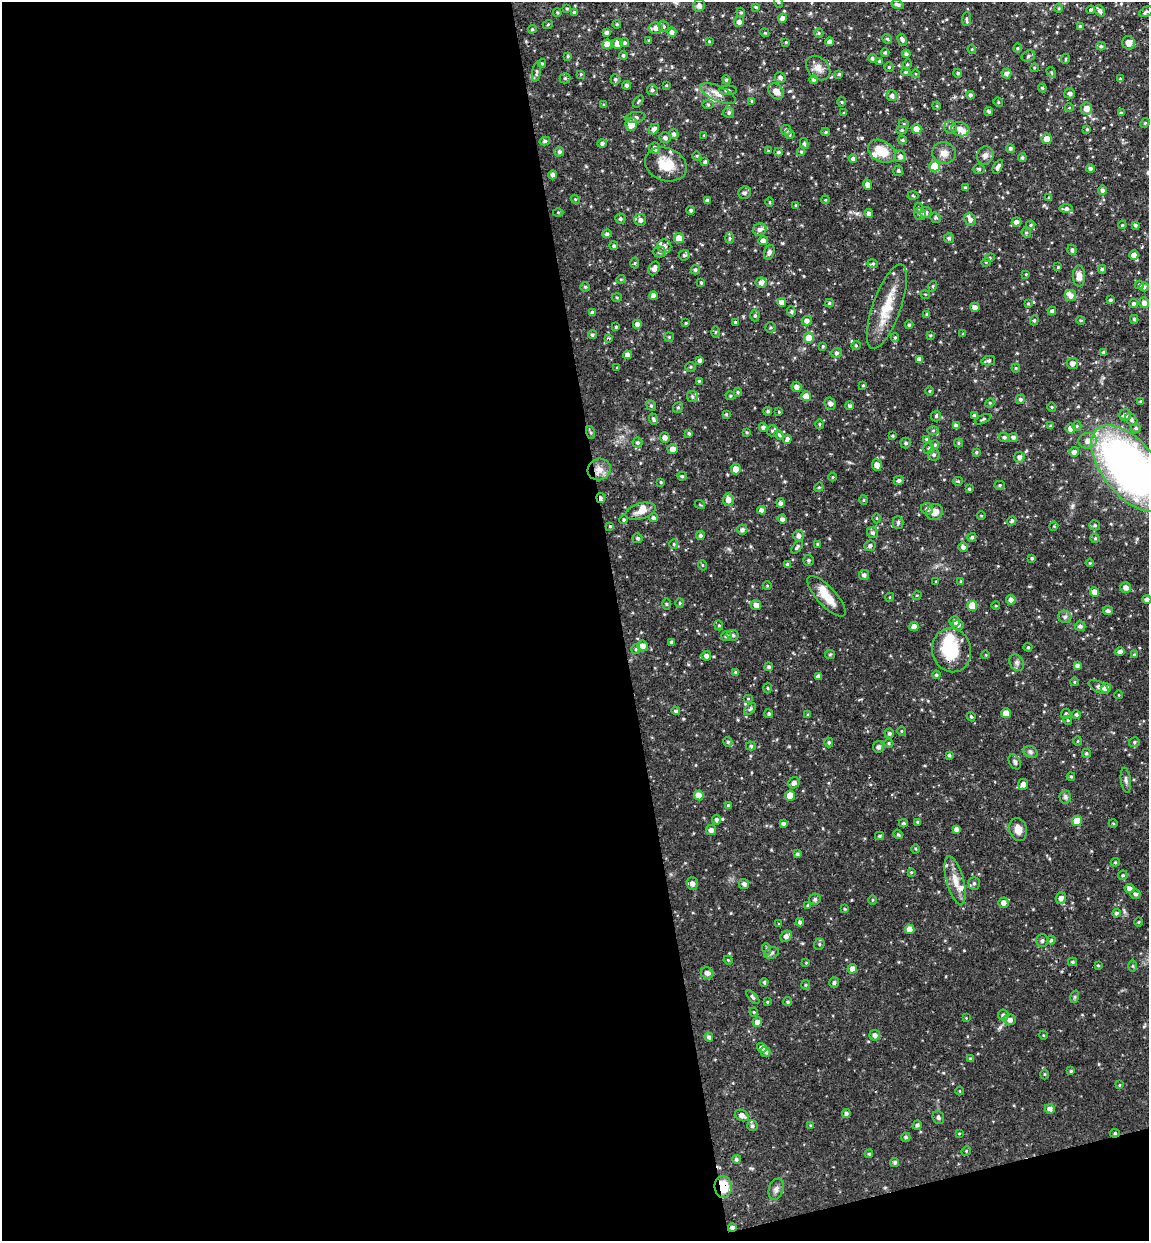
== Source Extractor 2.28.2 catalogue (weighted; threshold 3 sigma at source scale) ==
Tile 13 of 4 x 4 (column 1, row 4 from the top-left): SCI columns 157-1303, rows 59-1297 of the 5012 x 5072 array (HDU 1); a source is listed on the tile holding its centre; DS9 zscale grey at full resolution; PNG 1151 x 1243 px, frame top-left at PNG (2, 2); each listed source drawn as its Kron ellipse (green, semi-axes under 4 px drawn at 4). Shown black and unused: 56% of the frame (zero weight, under 3 of 4 exposures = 6% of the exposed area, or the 3 px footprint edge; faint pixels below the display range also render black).
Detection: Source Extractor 2.28.2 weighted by HDU 2 'WHT'; one run over the whole footprint, this tile lists its part. Background 0.0505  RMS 0.0039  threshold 0.0175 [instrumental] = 3 sigma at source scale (4.5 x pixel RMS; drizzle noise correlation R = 1.50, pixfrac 1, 0.05/0.05 arcsec/px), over >= 5 px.
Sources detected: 519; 1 inside a brighter object's white glare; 2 cosmic-ray / hot-pixel residue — neither listed nor drawn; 17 inside a brighter listed object's ellipse — not listed separately; the other 499 listed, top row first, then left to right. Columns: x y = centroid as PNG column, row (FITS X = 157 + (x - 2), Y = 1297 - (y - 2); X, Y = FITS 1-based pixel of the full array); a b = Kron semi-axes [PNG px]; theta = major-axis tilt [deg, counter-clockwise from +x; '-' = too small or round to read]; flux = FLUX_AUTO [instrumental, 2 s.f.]
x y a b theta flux
778 2 6 4 -71 0.45
699 5 6 5 - 1.5
898 5 6 4 -23 1.1
756 7 4 3 - 0.57
1059 8 4 3 - 0.35
567 9 3 3 - 0.35
1091 10 4 3 - 0.77
1100 11 6 4 -52 1.4
574 12 4 3 - 0.51
741 12 5 4 - 0.56
1146 12 7 4 28 0.82
557 13 4 3 - 0.42
783 18 4 4 - 2.1
966 19 7 4 84 0.6
739 22 5 5 - 1.4
548 24 5 3 - 0.46
617 24 4 4 - 0.45
664 26 6 5 - 0.65
1080 26 4 3 - 0.4
656 28 7 6 - 2
532 29 4 4 - 0.48
606 32 3 3 - 0.93
672 32 5 4 - 1.4
765 33 4 3 - 0.37
819 33 5 4 - 0.48
887 39 5 4 - 0.56
902 40 6 4 -62 1.1
649 41 4 3 - 0.56
709 41 3 3 - 0.43
786 42 3 3 - 0.39
830 42 4 4 - 2.1
624 43 5 4 - 0.69
1129 43 7 6 - 2.4
607 44 5 4 - 4.5
618 44 5 5 - 3.6
1101 46 5 4 - 0.62
1018 48 4 4 - 0.43
972 49 4 4 - 0.4
885 52 4 3 - 0.63
906 54 4 4 - 1.1
623 55 4 3 - 0.61
568 56 3 3 - 0.37
1028 56 7 5 19 0.82
872 58 4 4 - 0.74
1065 59 5 3 - 0.32
879 61 4 3 - 0.56
542 63 4 4 - 0.46
907 64 5 4 - 0.51
889 67 4 4 - 0.52
818 68 14 10 -46 3
1034 68 4 3 - 0.34
537 72 10 4 81 0.85
906 72 5 4 - 0.59
1051 72 6 3 -59 0.45
958 73 4 4 - 0.49
1006 73 5 5 - 1.2
581 74 4 3 - 0.29
839 74 4 4 - 0.44
916 74 4 3 - 0.33
565 78 5 5 - 0.58
780 78 5 5 - 1.2
615 79 5 5 - 0.63
1120 79 4 3 - 0.41
726 80 4 4 - 0.5
814 80 4 4 - 0.98
627 85 4 4 - 0.97
666 85 3 3 - 0.31
1042 88 4 4 - 0.49
652 90 5 5 - 0.81
728 90 9 4 1 0.79
776 91 8 7 - 2.9
1070 93 5 5 - 1.2
718 94 19 7 -24 3.5
970 95 4 4 - 0.87
892 96 5 5 - 1.3
638 101 7 2 51 0.4
752 101 3 3 - 0.42
841 102 5 3 - 0.4
998 102 5 4 - 0.4
604 105 4 3 - 0.4
708 105 6 4 -1 0.49
937 106 4 3 - 0.36
1069 108 4 3 - 0.29
1087 108 6 5 - 2.9
989 111 4 3 - 0.68
729 113 6 5 - 0.8
844 113 4 3 - 0.46
1121 113 4 3 - 0.59
636 117 10 5 9 1.1
1145 123 5 4 - 0.52
631 124 6 5 - 5
904 124 5 3 - 0.39
950 127 6 6 - 0.95
654 129 6 4 47 1.3
916 129 5 4 - 3.9
960 129 9 7 -19 2.5
1087 129 3 3 - 0.45
786 130 5 5 - 1
902 130 5 4 - 0.58
825 132 4 4 - 0.49
674 134 5 5 - 0.93
790 134 5 4 - 0.6
704 135 4 4 - 0.33
665 137 6 5 - 1.1
1047 139 5 5 - 3.2
902 140 4 4 - 0.5
545 141 5 4 - 0.73
602 143 4 4 - 0.86
804 143 5 4 - 0.62
655 148 5 5 - 1.7
1010 148 4 4 - 0.7
768 151 4 3 - 0.45
882 151 15 10 -31 7.5
559 152 5 4 - 0.92
778 152 4 3 - 0.7
801 152 4 4 - 0.44
944 153 12 10 -13 2.9
985 155 9 8 - 1.7
697 156 5 3 - 0.35
900 156 6 5 - 1.6
853 158 4 4 - 0.96
1022 158 4 4 - 0.68
705 162 4 4 - 0.99
666 164 21 16 -20 8.6
935 166 5 5 - 11
998 167 7 4 61 1.2
1090 168 4 4 - 1.1
979 169 6 5 - 0.67
898 171 5 5 - 0.65
553 175 4 4 - 1.3
868 185 5 4 - 2
965 188 4 3 - 0.78
1102 190 5 4 - 0.98
745 193 6 6 - 1.1
913 196 5 3 - 0.45
1049 198 4 3 - 0.57
575 199 5 3 - 0.44
825 200 4 3 - 0.33
707 201 4 3 - 1.1
769 202 4 3 - 0.43
796 205 3 3 - 0.3
919 208 5 4 - 0.58
1066 209 7 4 -1 1.2
691 210 4 4 - 0.68
558 212 5 3 - 0.38
926 212 6 5 - 1.3
869 214 4 4 - 1.6
920 214 6 6 - 1.1
935 218 6 4 -41 0.54
620 219 5 5 - 0.67
640 220 6 6 - 1.6
970 220 6 5 - 1.5
1016 222 5 4 - 1.7
1031 225 4 4 - 0.59
1122 225 4 3 - 0.36
1135 225 3 3 - 0.66
760 229 7 6 - 1.7
1026 233 5 4 - 0.62
607 234 5 4 - 0.77
679 238 5 5 - 5.1
730 238 6 4 90 0.55
949 238 5 5 - 0.74
763 241 4 4 - 1.7
614 246 4 4 - 0.63
664 246 7 7 - 1.8
1072 250 5 4 - 0.94
659 252 6 5 - 0.98
769 252 7 5 73 1.3
684 255 5 5 - 0.72
1134 255 4 4 - 2.7
990 258 5 4 - 0.54
986 262 4 4 - 0.42
635 263 5 3 - 0.42
873 264 5 4 - 0.5
1058 267 4 3 - 0.37
654 268 7 5 63 1.4
1102 269 4 4 - 0.6
695 270 5 5 - 0.6
1026 274 4 3 - 0.31
1079 276 10 6 -88 2.7
621 279 4 4 - 0.44
701 282 4 3 - 0.42
761 283 5 5 - 1.5
1139 285 4 4 - 0.69
933 286 5 3 - 0.4
585 287 5 5 - 0.54
1144 287 4 4 - 0.93
925 294 5 3 - 0.39
653 295 4 4 - 1.8
1071 295 5 5 - 1.9
617 297 5 3 - 0.35
1110 300 4 3 - 0.59
782 302 4 4 - 2.9
829 303 4 4 - 0.48
1028 303 4 3 - 0.43
1144 303 5 5 - 2
1134 304 4 4 - 0.87
887 306 45 14 70 12
975 307 5 4 - 1.6
1052 311 4 4 - 0.93
791 312 5 4 - 0.64
593 313 4 3 - 1.3
927 315 3 3 - 0.76
755 316 6 4 88 0.68
1134 319 4 3 - 0.7
1034 320 5 4 - 0.55
1081 320 4 3 - 0.4
807 321 5 4 - 1.7
735 322 3 3 - 0.5
686 323 3 2 - 0.37
637 324 4 4 - 1.6
909 325 4 3 - 0.65
616 327 4 4 - 0.45
770 327 5 5 - 0.58
715 332 5 4 - 0.38
963 334 3 3 - 0.35
592 335 5 4 - 0.7
930 335 4 3 - 0.47
669 337 4 4 - 0.44
609 338 4 4 - 0.64
809 338 5 5 - 6.6
895 338 4 4 - 0.47
856 345 4 4 - 0.46
823 346 4 3 - 0.46
1103 352 3 3 - 0.68
836 353 5 5 - 0.94
627 355 4 4 - 1.7
919 359 4 4 - 1.5
700 360 4 3 - 1
988 361 7 4 13 0.96
1072 363 6 5 - 2.2
690 367 5 5 - 0.55
617 368 4 3 - 0.33
1016 368 4 4 - 0.42
699 381 4 3 - 0.46
863 385 3 3 - 0.39
796 387 5 5 - 1.6
930 391 5 3 - 0.4
738 392 4 3 - 0.46
692 396 5 5 - 0.7
730 396 5 4 - 0.48
806 396 5 5 - 4.3
1020 399 5 4 - 0.95
1141 402 3 3 - 0.74
830 403 6 5 - 1.3
990 403 5 4 - 0.45
651 406 5 4 - 0.61
850 406 4 4 - 0.89
1052 407 4 4 - 0.43
678 408 6 4 67 0.64
768 411 4 3 - 0.57
779 412 4 4 - 0.32
726 414 4 3 - 0.48
974 415 3 3 - 0.6
1125 415 6 6 - 1.4
936 416 5 5 - 0.65
653 419 6 4 -69 0.76
983 419 8 3 24 0.6
1131 419 7 5 -53 0.97
819 424 5 3 - 0.4
956 426 4 4 - 1.7
1051 426 4 3 - 0.56
1077 426 5 4 - 0.48
763 427 4 4 - 1.1
1071 428 5 5 - 2.1
1136 428 5 5 - 0.76
933 430 6 4 1 0.59
772 431 5 5 - 0.73
747 432 4 3 - 0.43
591 433 7 3 -71 0.55
689 433 4 3 - 0.54
779 435 5 4 - 0.52
892 436 3 3 - 0.41
665 437 5 5 - 1.7
1004 437 5 4 - 0.83
1013 437 5 4 - 0.89
787 439 4 4 - 1.4
927 439 4 4 - 0.65
1088 441 9 7 10 2.7
637 443 5 5 - 0.71
906 443 5 5 - 0.83
959 443 4 4 - 0.5
935 445 4 3 - 0.59
673 449 5 5 - 2.5
929 449 5 5 - 0.74
976 452 4 3 - 0.48
1074 452 5 5 - 1.8
934 455 6 5 - 0.81
1019 457 5 5 - 1.3
877 465 6 5 - 2.4
1130 468 51 27 -50 220
599 469 11 10 - 3.4
736 469 5 5 - 3.4
682 476 4 4 - 0.5
832 477 4 3 - 0.33
899 480 5 4 - 0.88
958 481 5 4 - 0.43
661 482 4 3 - 0.39
1000 485 5 4 - 0.57
819 487 5 4 - 0.43
969 489 4 3 - 0.58
601 498 5 3 - 1.2
728 500 6 5 - 2.5
864 500 5 3 - 0.4
780 503 4 4 - 1
700 505 5 3 - 0.37
927 509 6 5 - 1.3
761 510 4 4 - 1.7
641 511 15 8 16 3.4
935 512 8 8 - 3.1
981 516 4 3 - 0.33
653 518 4 4 - 0.79
876 518 5 3 - 0.37
782 519 4 4 - 1.3
624 520 4 4 - 0.52
1012 521 5 4 - 0.66
898 522 6 5 - 0.65
1095 525 5 5 - 0.65
610 526 4 3 - 0.39
1054 526 4 3 - 0.35
742 530 5 5 - 1.2
872 533 6 5 - 0.99
700 535 4 4 - 0.83
798 536 5 5 - 1.5
972 537 4 4 - 0.63
638 538 5 5 - 0.74
1095 538 5 4 - 0.45
674 544 5 4 - 0.46
818 544 4 4 - 0.56
870 546 6 5 - 1.1
797 547 7 4 52 0.8
963 547 5 4 - 1.2
1032 558 4 3 - 0.53
809 560 5 5 - 0.73
1090 563 4 3 - 0.4
702 565 5 3 - 0.35
787 565 4 3 - 0.77
864 575 5 5 - 1.2
936 581 4 3 - 0.34
961 581 4 4 - 0.44
767 586 4 3 - 0.29
1126 587 5 5 - 1.8
1094 592 4 4 - 3.4
917 595 5 3 - 0.37
827 596 26 9 -47 6.6
890 597 4 3 - 0.3
1147 599 4 4 - 1.4
1011 600 5 4 - 1.7
680 603 4 4 - 0.39
666 604 6 4 -90 0.43
756 605 5 5 - 2.1
972 606 5 5 - 8.6
996 606 4 3 - 0.28
1108 611 5 4 - 1.1
1065 617 6 6 - 1
955 621 5 5 - 1.6
719 625 5 4 - 0.49
958 625 5 5 - 1.3
1080 626 5 5 - 0.93
914 627 4 4 - 2.5
733 635 6 5 - 0.89
726 636 5 5 - 0.93
672 642 3 3 - 0.84
642 646 5 5 - 2.3
1028 647 4 4 - 0.5
636 649 5 4 - 0.49
951 650 22 19 -77 18
1120 652 4 4 - 1.7
830 654 5 4 - 0.45
986 655 4 3 - 0.3
1134 655 3 3 - 0.51
706 656 5 4 - 1.4
1017 663 9 7 -59 1.2
1077 665 4 3 - 1.2
769 667 4 4 - 0.9
736 672 4 4 - 0.65
936 675 4 4 - 0.6
818 676 4 3 - 0.98
1075 682 4 3 - 0.35
1099 687 11 5 -28 1
768 688 5 3 - 0.4
1106 688 5 5 - 2.2
1119 695 4 3 - 0.27
748 699 5 3 - 0.33
750 709 7 4 45 0.76
676 711 4 4 - 0.71
1006 713 5 5 - 5.4
769 714 4 4 - 0.67
1066 714 5 4 - 0.94
1076 714 4 4 - 0.8
808 715 4 3 - 0.57
971 717 5 3 - 0.55
1068 720 4 4 - 0.5
902 731 5 3 - 0.39
889 733 5 5 - 0.83
1078 741 5 3 - 0.36
728 742 5 4 - 0.67
829 742 5 4 - 0.64
1134 742 5 4 - 0.68
889 743 5 4 - 0.47
751 746 5 4 - 0.63
878 747 6 5 - 1.4
1030 752 7 5 -23 0.9
1086 753 4 4 - 0.62
949 755 4 3 - 0.65
1015 762 8 5 -60 0.95
1071 776 4 4 - 0.44
1126 780 12 5 -82 1
794 783 6 5 - 1.6
1023 784 5 5 - 2
699 795 5 4 - 5
790 795 5 5 - 5.5
1065 797 6 6 - 0.88
728 805 3 3 - 0.37
716 820 5 4 - 0.87
1077 821 5 5 - 7.5
918 822 3 3 - 0.54
783 823 4 3 - 0.9
903 823 4 3 - 0.49
1113 823 4 3 - 0.33
956 829 4 4 - 1.4
1018 829 12 8 -76 3.1
711 830 5 5 - 1.7
898 834 5 4 - 0.52
879 836 4 4 - 0.45
916 849 4 3 - 0.44
797 854 4 4 - 0.76
1115 862 4 4 - 0.42
911 872 4 4 - 0.37
1123 875 5 4 - 0.65
955 880 25 8 -75 4.7
974 883 6 5 - 0.96
692 884 6 5 - 1.8
744 884 5 5 - 1.3
1129 888 5 4 - 1.6
1135 894 5 4 - 0.94
1061 898 5 5 - 1.7
815 899 6 5 - 0.85
872 900 5 3 - 0.36
1003 903 5 5 - 2
808 905 4 3 - 0.35
845 909 4 3 - 0.4
1116 913 4 4 - 0.81
800 922 4 4 - 1.1
1139 922 5 3 - 0.32
779 924 4 3 - 0.36
910 929 5 4 - 3.6
786 936 6 5 - 1.7
1051 940 4 4 - 0.61
1042 941 6 6 - 0.97
819 944 5 5 - 0.64
767 949 6 3 -71 0.52
771 953 7 5 19 0.88
728 960 4 4 - 0.4
1073 962 4 3 - 0.63
806 963 4 4 - 0.35
1098 965 3 3 - 0.38
1133 966 6 4 -89 0.57
852 969 5 4 - 1.9
707 973 6 5 - 1.8
764 982 4 3 - 0.56
834 983 5 5 - 0.87
806 985 5 4 - 0.45
753 997 8 4 -47 0.81
1074 997 6 4 71 0.56
767 1002 4 3 - 0.35
788 1002 4 4 - 0.59
754 1012 4 4 - 0.43
1003 1015 5 5 - 1.1
966 1018 3 3 - 0.26
1010 1020 6 5 - 1.7
757 1022 5 4 - 2.1
875 1035 5 5 - 1.5
1043 1035 4 3 - 0.3
709 1037 4 4 - 1
762 1048 5 4 - 1.6
765 1052 5 4 - 1.1
970 1059 4 3 - 0.5
1071 1071 4 3 - 0.52
1044 1074 5 3 - 0.39
1119 1085 4 4 - 0.35
960 1091 4 3 - 0.3
1050 1109 5 4 - 1.5
846 1113 4 4 - 0.89
742 1115 7 5 -29 2
938 1117 7 5 -69 0.85
810 1125 3 3 - 0.33
917 1125 4 4 - 0.9
752 1126 5 5 - 0.88
959 1133 4 3 - 0.26
1115 1133 4 3 - 0.62
906 1137 4 4 - 0.66
966 1151 5 4 - 0.41
869 1154 4 4 - 0.65
736 1159 4 4 - 0.82
895 1162 4 4 - 0.58
723 1187 11 8 -85 11
776 1189 11 7 72 1.6
732 1227 4 4 - 1.2
Overlapping masked pixels (flux is a lower limit): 5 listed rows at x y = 887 306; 601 498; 1115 1133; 723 1187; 732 1227
Isophote crosses this tile's border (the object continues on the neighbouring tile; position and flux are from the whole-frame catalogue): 3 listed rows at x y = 778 2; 1130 468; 1147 599